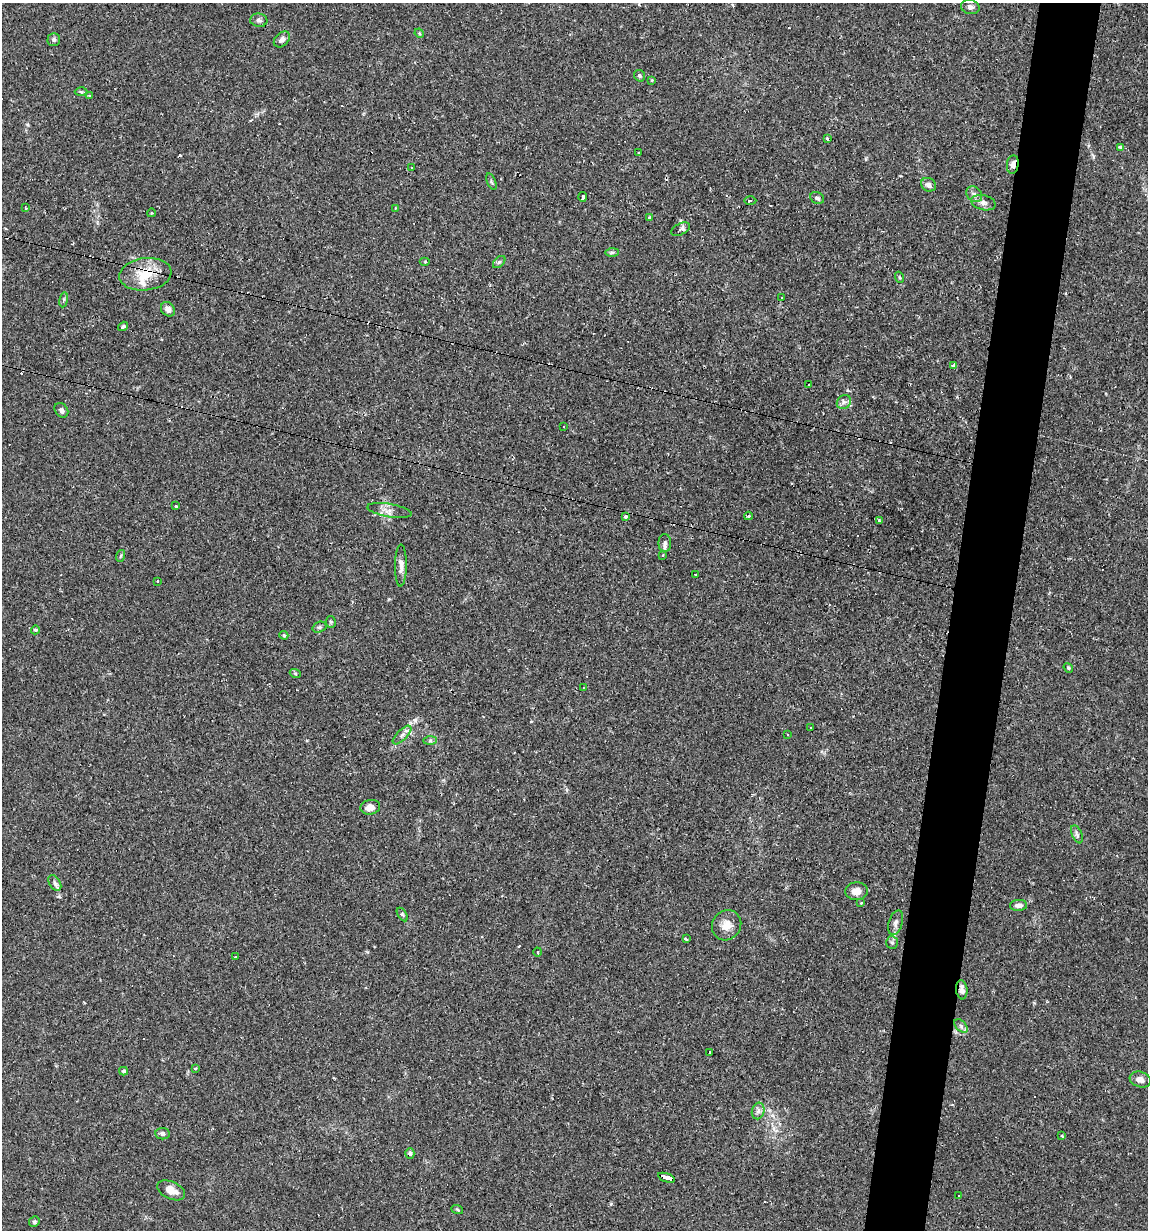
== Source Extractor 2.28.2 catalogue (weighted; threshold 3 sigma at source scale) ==
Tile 10 of 4 x 4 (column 2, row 3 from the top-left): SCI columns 1382-2527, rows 1229-2456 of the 4935 x 4911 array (HDU 1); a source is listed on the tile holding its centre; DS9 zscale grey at full resolution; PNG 1150 x 1232 px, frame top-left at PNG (2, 3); each listed source drawn as its Kron ellipse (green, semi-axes under 4 px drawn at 4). Shown black and unused: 5% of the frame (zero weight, under 2 of 3 exposures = <1% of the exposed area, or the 3 px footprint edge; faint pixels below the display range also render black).
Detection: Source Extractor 2.28.2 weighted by HDU 2 'WHT'; one run over the whole footprint, this tile lists its part. Background 0.0551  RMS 0.0043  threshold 0.0196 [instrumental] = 3 sigma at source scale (4.5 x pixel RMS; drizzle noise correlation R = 1.50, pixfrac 1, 0.05/0.05 arcsec/px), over >= 5 px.
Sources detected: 102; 11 cosmic-ray / hot-pixel residue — neither listed nor drawn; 1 inside a brighter listed object's ellipse — not listed separately; the other 90 listed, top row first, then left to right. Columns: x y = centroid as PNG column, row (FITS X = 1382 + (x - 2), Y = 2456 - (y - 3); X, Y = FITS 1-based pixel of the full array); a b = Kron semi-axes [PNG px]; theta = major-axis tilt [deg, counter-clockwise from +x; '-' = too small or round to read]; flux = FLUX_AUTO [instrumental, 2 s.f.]
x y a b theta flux
970 7 9 7 -14 1.5
259 20 8 6 -8 1.2
419 33 5 3 - 0.44
54 39 6 6 - 1.1
282 39 9 6 45 1.5
640 76 6 5 - 0.83
652 80 3 3 - 0.49
81 92 6 4 -1 0.76
89 95 3 3 - 1.9
827 139 4 3 - 0.69
1120 147 4 3 - 1.3
638 153 3 2 - 0.31
1013 164 9 6 82 2
412 168 3 2 - 0.76
491 182 9 3 -69 0.62
928 185 8 6 -30 1.8
974 194 9 7 -43 1.6
583 197 5 3 - 2.3
817 198 7 5 -26 1
750 200 6 2 0 0.79
983 203 12 7 -14 2.2
25 208 3 3 - 0.6
395 208 3 2 - 0.29
151 213 4 3 - 0.38
649 218 4 3 - 0.51
681 229 10 5 25 1.5
612 252 7 4 1 0.66
425 261 5 3 - 0.43
499 262 7 4 44 0.78
145 274 26 16 7 12
899 277 5 3 - 0.41
782 298 3 2 - 0.56
64 300 7 4 81 0.72
168 309 8 6 -48 2.1
123 326 5 4 - 0.81
954 366 3 3 - 19
809 385 3 2 - 0.72
844 402 7 6 - 1.5
61 410 8 6 -51 1.2
564 427 3 2 - 0.73
176 505 3 3 - 4.5
389 510 22 6 -10 2.7
625 516 3 3 - 0.7
748 516 4 3 - 0.9
879 521 3 3 - 0.73
665 543 9 6 -89 1.3
663 555 3 3 - 0.46
120 556 6 4 70 0.56
401 565 21 6 89 2.5
696 575 3 2 - 0.51
157 582 3 3 - 0.95
331 622 6 5 - 0.61
319 627 7 5 19 0.87
35 630 4 4 - 0.59
284 635 4 4 - 0.52
1068 668 5 4 - 0.58
295 673 5 3 - 0.5
583 688 3 2 - 0.29
810 728 3 2 - 0.4
788 734 3 2 - 0.51
402 735 12 5 45 1.7
430 741 7 4 1 0.82
370 807 10 7 9 3.1
1077 834 9 5 -66 1.1
55 883 8 5 -59 1.2
857 891 11 9 4 3.5
861 903 3 2 - 0.43
1018 905 8 5 3 1.9
402 914 8 3 -59 0.63
896 923 12 6 72 1.7
727 925 15 14 - 4.9
686 939 3 2 - 0.71
892 943 6 6 - 0.88
538 952 4 3 - 0.62
235 957 3 2 - 0.52
962 990 9 5 -83 1.9
961 1026 8 5 -46 1.2
710 1052 3 3 - 2.1
195 1068 3 3 - 0.66
124 1071 4 4 - 0.53
1140 1079 11 7 -18 2.7
758 1111 8 6 77 1.6
162 1134 7 5 -7 1.3
1062 1136 3 3 - 0.65
410 1153 5 4 - 0.89
667 1178 9 4 -18 16
171 1190 15 8 -25 3.8
958 1196 3 3 - 0.62
457 1209 6 3 -20 0.46
34 1222 5 5 - 0.69
Overlapping masked pixels (flux is a lower limit): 4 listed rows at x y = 1013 164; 145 274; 962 990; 667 1178
Unlisted compact peaks at least as high as the median listed source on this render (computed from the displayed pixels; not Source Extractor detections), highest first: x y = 611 1204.